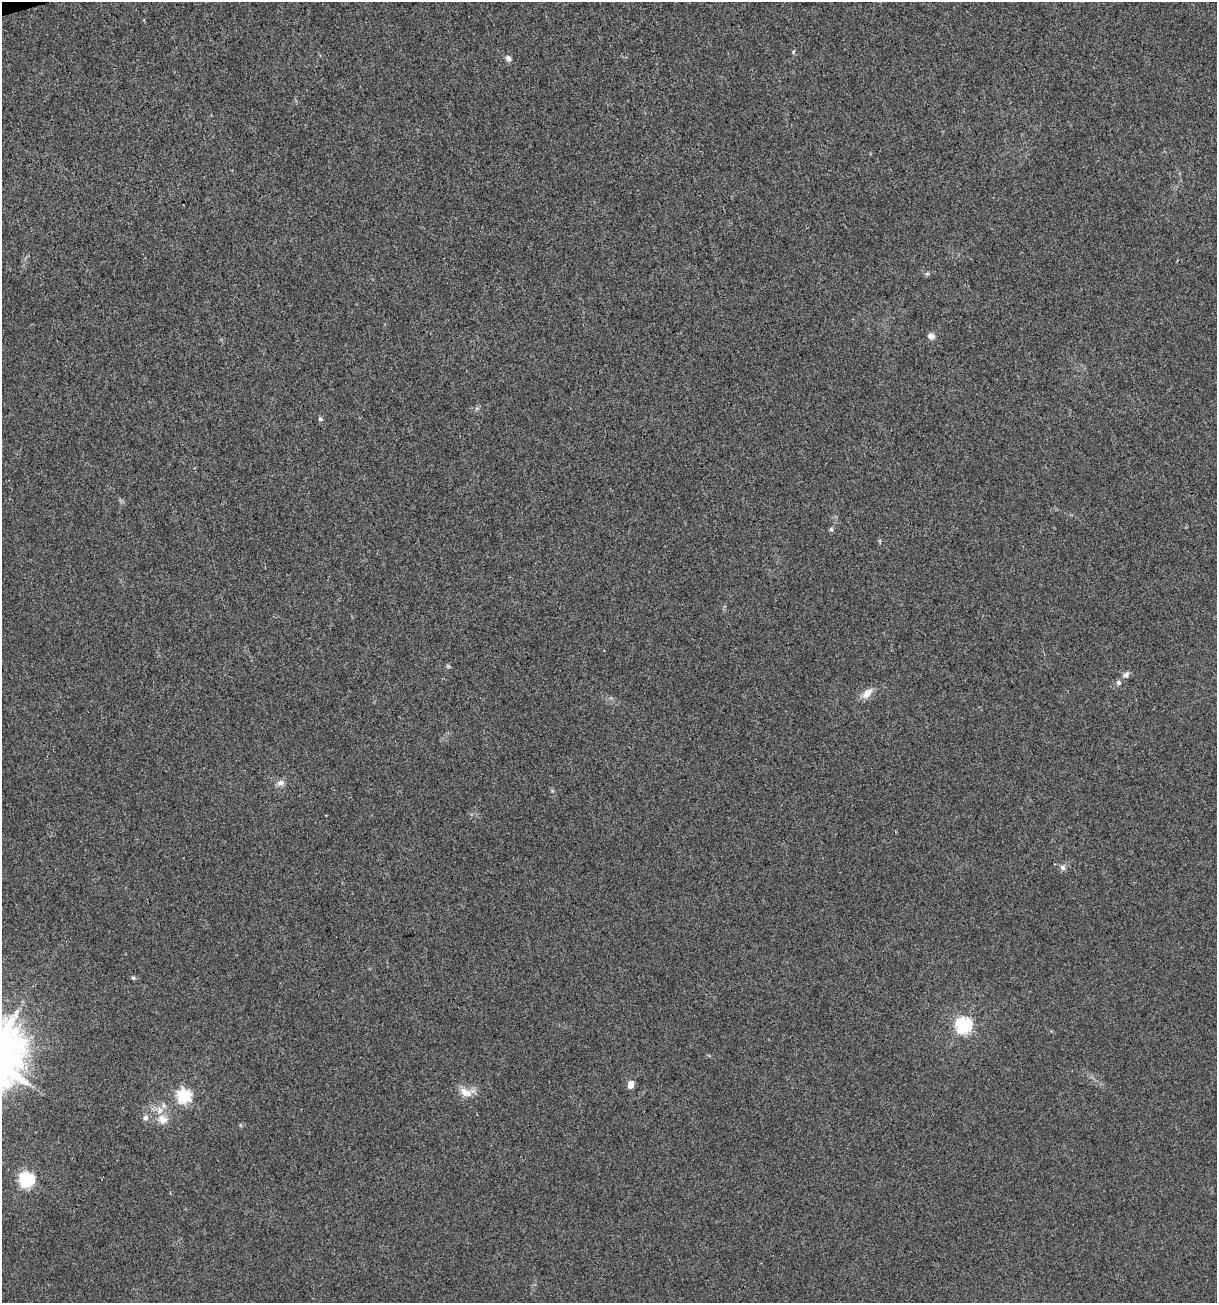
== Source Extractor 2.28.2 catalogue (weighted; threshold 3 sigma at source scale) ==
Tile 11 of 4 x 4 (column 3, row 3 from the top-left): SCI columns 2532-3746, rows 1303-2603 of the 5012 x 5207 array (HDU 1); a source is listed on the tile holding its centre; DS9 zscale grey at full resolution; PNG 1219 x 1305 px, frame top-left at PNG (2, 2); no overlay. Shown black and unused: <1% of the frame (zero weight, under 3 of 4 exposures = <1% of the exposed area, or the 3 px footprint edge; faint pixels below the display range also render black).
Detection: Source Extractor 2.28.2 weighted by HDU 2 'WHT'; one run over the whole footprint, this tile lists its part. Background 0.00336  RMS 0.0026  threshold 0.0118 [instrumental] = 3 sigma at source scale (4.5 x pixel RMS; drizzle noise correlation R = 1.50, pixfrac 1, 0.0396/0.0396 arcsec/px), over >= 5 px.
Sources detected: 19; all 19 listed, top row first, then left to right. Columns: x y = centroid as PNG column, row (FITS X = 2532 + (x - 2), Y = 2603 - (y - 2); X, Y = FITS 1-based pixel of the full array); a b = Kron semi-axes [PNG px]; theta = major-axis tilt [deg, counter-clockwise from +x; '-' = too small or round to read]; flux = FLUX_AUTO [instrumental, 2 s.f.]
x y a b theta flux
793 52 5 3 - 0.29
508 58 8 6 -53 0.86
927 274 6 4 19 0.37
931 336 8 7 - 1.2
320 419 5 5 - 0.43
831 529 6 5 - 0.49
1126 675 9 7 27 0.89
1118 683 6 5 - 0.6
867 693 17 9 48 2.1
280 783 11 8 26 1.2
1063 867 7 6 - 0.86
133 978 6 4 -20 0.4
963 1025 6 6 - 77
631 1084 9 6 74 1.7
465 1092 18 10 -26 2.9
184 1096 6 6 - 46
145 1118 8 7 - 0.84
162 1119 16 12 -40 3.3
26 1179 6 6 - 56